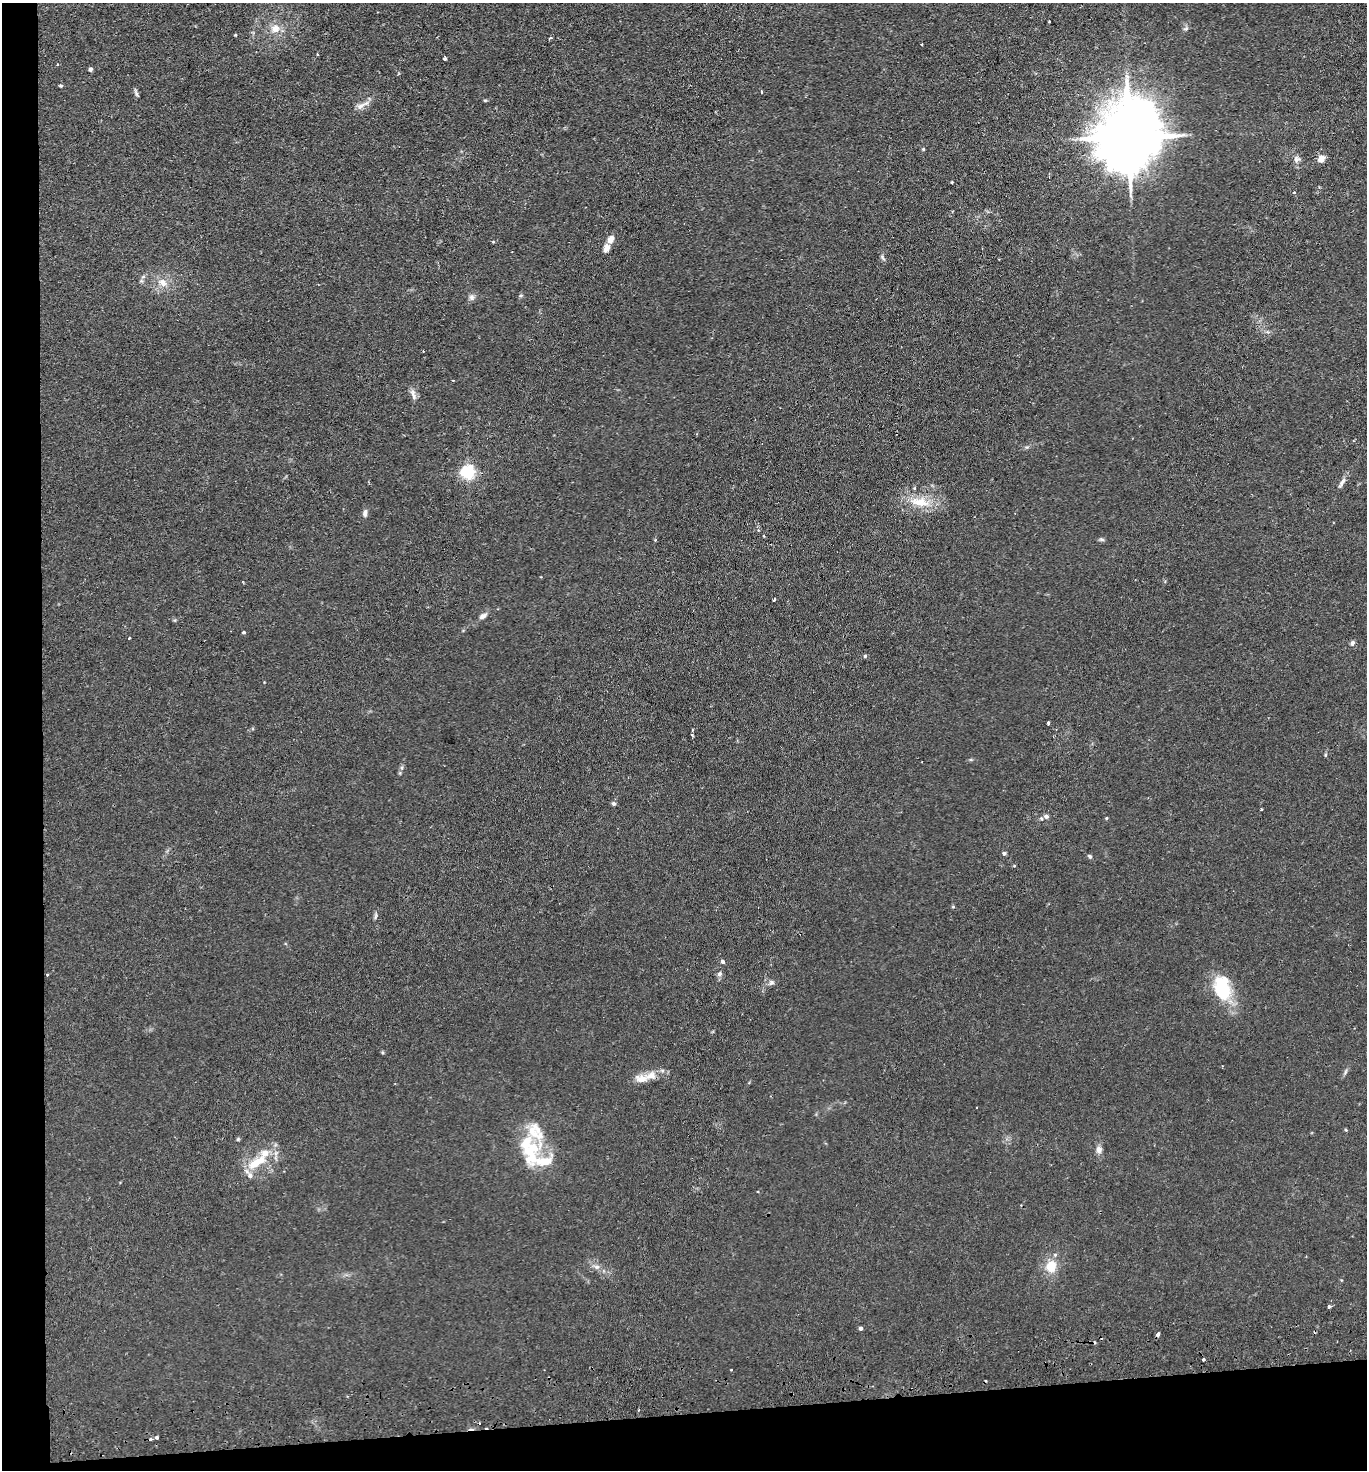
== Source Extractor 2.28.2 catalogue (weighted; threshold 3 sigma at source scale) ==
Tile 7 of 3 x 3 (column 1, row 3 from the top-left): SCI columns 125-1489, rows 56-1523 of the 4380 x 4515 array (HDU 1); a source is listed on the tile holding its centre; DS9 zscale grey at full resolution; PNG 1369 x 1472 px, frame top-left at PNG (2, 3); no overlay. Shown black and unused: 7% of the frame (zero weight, under 2 of 3 exposures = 3% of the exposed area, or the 3 px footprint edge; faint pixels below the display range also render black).
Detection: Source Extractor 2.28.2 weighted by HDU 2 'WHT'; one run over the whole footprint, this tile lists its part. Background 0.0312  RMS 0.0056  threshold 0.0254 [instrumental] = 3 sigma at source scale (4.5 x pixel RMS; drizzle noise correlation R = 1.50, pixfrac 1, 0.05/0.05 arcsec/px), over >= 5 px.
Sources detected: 89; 4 cosmic-ray / hot-pixel residue — not listed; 9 inside a brighter listed object's ellipse — not listed separately; the other 76 listed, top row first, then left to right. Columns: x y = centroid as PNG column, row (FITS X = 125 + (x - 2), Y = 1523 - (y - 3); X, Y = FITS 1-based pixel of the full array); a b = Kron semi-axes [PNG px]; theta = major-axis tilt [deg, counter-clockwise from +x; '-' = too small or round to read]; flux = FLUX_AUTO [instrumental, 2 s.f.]
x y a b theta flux
1049 22 3 2 - 0.49
275 28 13 12 - 6
1186 28 8 4 30 1.1
235 35 4 3 - 0.55
550 38 4 3 - 0.82
922 44 3 3 - 0.86
317 54 3 2 - 0.67
445 58 4 3 - 1.3
90 69 4 4 - 1.7
61 86 4 3 - 0.79
761 92 3 3 - 1.1
136 94 9 4 -81 1.2
485 100 5 3 - 0.57
362 105 24 6 26 3.9
1129 137 22 16 86 5200
923 149 4 4 - 0.7
1296 159 10 8 68 2.2
1321 159 8 7 - 3.8
952 182 3 3 - 0.5
1294 192 5 3 - 0.45
610 239 10 7 62 4
493 242 4 3 - 0.43
882 257 10 4 -51 1.1
143 277 7 4 19 0.94
163 283 14 9 -34 5.6
521 295 6 3 19 0.67
472 297 8 7 - 2
423 351 2 2 - 0.45
413 394 18 6 -71 2.7
468 472 6 5 - 130
1342 482 15 6 60 2.6
919 502 31 13 -9 14
365 513 9 6 76 2.1
758 530 4 3 - 0.58
1101 539 8 5 -7 1
774 599 3 3 - 9.4
483 616 11 6 32 2.3
244 632 4 3 - 0.74
129 638 3 3 - 0.66
1352 643 7 5 53 1.6
865 656 5 4 - 0.84
1048 723 4 3 - 1.7
692 730 3 3 - 0.96
692 735 4 3 - 0.55
1325 755 5 3 - 0.58
614 803 6 5 - 1.1
1261 809 3 2 - 0.59
1046 816 7 6 - 2
1106 818 4 3 - 0.56
1004 853 5 5 - 0.94
1090 856 6 5 - 0.92
1014 866 4 3 - 0.42
953 907 5 3 - 0.53
375 916 10 4 84 1.1
722 961 5 4 - 1.4
720 974 6 5 - 1.7
47 975 3 3 - 0.53
771 983 7 6 - 1.5
1222 988 30 18 -79 30
382 1052 5 3 - 0.64
1346 1071 7 4 71 0.99
651 1076 19 11 8 6.4
976 1108 2 2 - 0.43
1346 1130 5 3 - 0.51
536 1132 36 23 -70 19
238 1139 5 4 - 0.67
1099 1149 9 8 - 2.8
257 1162 29 10 32 15
1051 1266 15 13 77 10
597 1267 8 6 0 2
1329 1306 4 3 - 1.6
861 1328 4 4 - 1.4
1158 1334 4 3 - 3.5
1203 1359 3 3 - 0.72
731 1369 3 2 - 0.66
157 1437 3 3 - 1.6